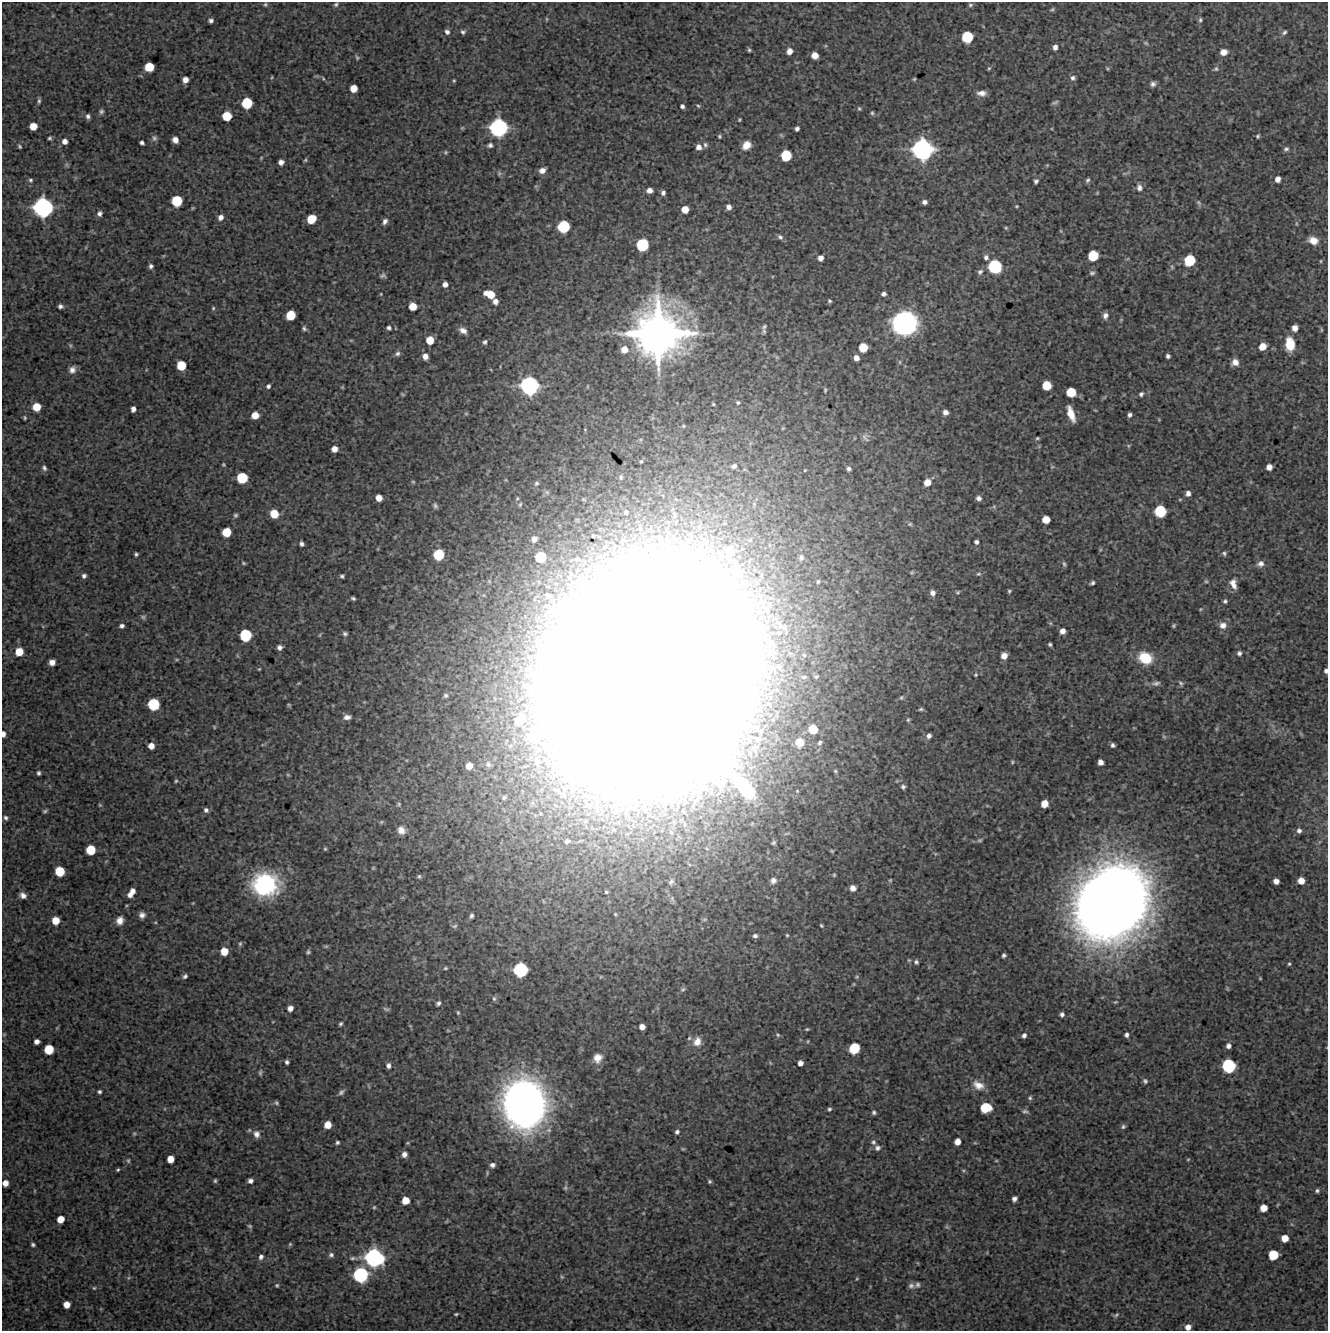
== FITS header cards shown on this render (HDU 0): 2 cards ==
NAXIS1  =                 1326 /FITS: X Dimension
NAXIS2  =                 1329 /FITS: Y Dimension

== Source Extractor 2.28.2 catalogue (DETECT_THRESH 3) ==
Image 1326 x 1329 px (HDU 0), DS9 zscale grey, 1 PNG px = 1 image px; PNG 1330 x 1333 px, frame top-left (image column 1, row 1329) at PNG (2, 2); no overlay
Background 4570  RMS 230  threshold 677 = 3 sigma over >= 5 px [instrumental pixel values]
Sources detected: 438; all 438 listed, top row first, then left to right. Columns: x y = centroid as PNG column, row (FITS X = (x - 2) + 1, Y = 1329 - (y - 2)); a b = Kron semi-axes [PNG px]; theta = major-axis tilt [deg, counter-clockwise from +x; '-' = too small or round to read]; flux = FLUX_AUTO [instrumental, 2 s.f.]
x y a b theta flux
265 4 5 4 - 2.2e+04
336 4 6 5 - 3.0e+04
970 5 6 5 - 3.1e+04
1052 9 7 5 36 2.7e+04
547 19 6 3 -89 1.6e+04
211 20 5 4 - 4.5e+04
1200 20 6 5 - 2.9e+04
447 32 6 6 - 5.2e+04
463 32 6 6 - 3.7e+04
1284 32 7 5 41 3.7e+04
967 37 8 8 - 6.4e+05
1146 43 7 5 -27 2.6e+04
1055 47 6 6 - 7.3e+04
749 50 5 4 - 2.7e+04
789 51 6 6 - 1.1e+05
1224 52 7 6 - 1.3e+05
815 55 6 6 - 1.7e+05
357 57 7 4 -58 2.4e+04
149 67 7 7 - 3.7e+05
989 68 5 4 - 2.1e+04
1107 68 4 3 - 1.9e+04
1216 69 7 7 - 3.8e+04
272 77 5 3 - 1.4e+04
323 78 5 3 - 1.6e+04
1073 78 7 6 - 5.3e+04
914 79 4 3 - 2.0e+04
185 80 5 5 - 1.1e+05
454 81 5 3 - 1.8e+04
1153 84 7 6 - 5.6e+04
353 88 6 6 - 2.0e+05
982 93 10 6 -2 1.0e+05
39 101 6 4 83 3.4e+04
247 103 8 7 - 5.9e+05
1055 103 9 4 25 3.4e+04
682 106 4 4 - 4.2e+04
698 106 6 4 -22 2.2e+04
859 109 5 5 - 2.4e+04
101 111 6 5 - 3.6e+04
872 113 5 4 - 2.6e+04
88 116 5 4 - 4.5e+04
227 116 7 7 - 3.8e+05
739 120 4 3 - 2.0e+04
33 126 6 6 - 2.2e+05
462 128 5 4 - 1.7e+04
499 128 12 12 - 1.8e+06
797 129 5 4 - 4.8e+04
781 135 7 4 -45 2.3e+04
719 136 5 5 - 2.3e+04
1258 136 5 4 - 2.5e+04
50 138 5 4 - 2.8e+04
154 138 8 7 - 4.6e+04
175 140 6 5 - 1.1e+05
65 141 6 5 - 9.3e+04
142 143 5 4 - 4.1e+04
490 145 7 6 - 4.4e+04
705 145 7 6 - 3.8e+04
746 145 9 7 46 1.9e+05
19 146 6 4 -58 2.5e+04
699 147 5 5 - 9.5e+04
922 149 16 15 - 2.5e+06
1286 149 6 5 - 3.9e+04
446 152 5 5 - 2.3e+04
786 155 8 7 - 5.6e+05
261 158 6 3 47 1.6e+04
305 160 6 4 60 2.2e+04
281 162 5 5 - 8.0e+04
67 165 8 5 -72 2.9e+04
1047 165 5 4 - 1.6e+04
542 170 8 6 23 9.1e+04
499 173 7 6 - 3.1e+04
1125 173 13 4 12 3.4e+04
1278 179 6 5 - 9.0e+04
30 180 7 6 - 3.7e+04
1088 180 6 5 - 3.4e+04
1036 181 5 4 - 3.8e+04
1139 188 10 8 -76 7.8e+04
649 190 5 5 - 9.1e+04
663 193 5 4 - 4.7e+04
1097 193 4 4 - 1.5e+04
177 201 8 7 - 5.7e+05
924 202 5 4 - 6.0e+04
1199 203 10 6 -61 3.8e+04
1016 206 4 3 - 1.7e+04
43 207 14 14 - 2.1e+06
729 207 5 5 - 7.5e+04
193 208 4 4 - 1.7e+04
685 209 6 6 - 1.9e+05
100 213 6 5 - 5.1e+04
221 217 7 6 - 7.8e+04
311 219 7 6 - 3.7e+05
385 221 8 6 62 6.2e+04
1296 224 7 3 -81 1.9e+04
563 227 8 8 - 7.4e+05
1006 228 5 4 - 2.1e+04
1061 231 6 3 -71 1.6e+04
780 237 7 6 - 4.1e+04
1313 240 11 8 -19 1.8e+05
642 245 9 8 - 7.8e+05
1093 256 8 7 - 5.2e+05
986 257 7 6 - 5.4e+04
820 258 5 5 - 9.2e+04
1127 259 6 3 18 1.6e+04
1189 260 8 7 - 6.0e+05
1321 261 4 3 - 1.4e+04
151 266 5 4 - 4.1e+04
995 266 10 10 - 1.0e+06
1172 267 7 5 -76 2.7e+04
980 272 8 6 42 4.8e+04
1092 273 6 5 - 3.5e+04
383 276 9 7 -1 4.6e+04
445 284 5 5 - 8.4e+04
381 294 4 3 - 1.5e+04
489 294 9 6 -18 3.0e+05
884 294 5 4 - 4.8e+04
495 301 6 5 - 8.6e+04
829 301 5 4 - 2.6e+04
60 306 5 4 - 4.8e+04
413 306 6 6 - 2.4e+05
213 308 5 5 - 2.1e+04
290 315 7 7 - 4.1e+05
1105 316 7 6 - 6.8e+04
1121 320 5 4 - 1.6e+04
905 323 19 17 3 3.2e+06
764 327 9 5 52 3.3e+04
304 328 6 5 - 3.8e+04
389 328 7 6 - 4.7e+04
1295 328 6 5 - 1.2e+05
1321 330 7 3 -82 1.7e+04
463 331 9 6 -31 9.0e+04
764 331 8 6 63 3.2e+04
658 333 37 36 - 1.0e+07
351 340 6 4 0 1.8e+04
430 340 7 6 - 2.6e+05
485 342 5 4 - 3.2e+04
1290 344 13 9 -86 3.2e+05
70 345 7 5 -83 2.2e+04
1262 346 6 6 - 2.0e+05
863 347 7 6 - 3.3e+05
1217 348 6 4 17 1.9e+04
624 349 7 7 - 1.5e+05
397 353 8 6 37 5.0e+04
425 356 6 6 - 1.1e+05
1168 356 4 4 - 4.4e+04
856 358 6 5 - 9.4e+04
900 362 6 4 -89 2.2e+04
1235 362 7 7 - 1.1e+05
181 365 7 7 - 3.9e+05
72 370 8 7 - 8.7e+04
1047 385 7 7 - 3.8e+05
268 386 5 4 - 4.1e+04
529 386 13 13 - 1.9e+06
342 387 5 4 - 1.6e+04
825 390 6 4 89 2.1e+04
1071 392 7 7 - 4.1e+05
402 394 4 2 - 1.7e+04
1141 394 6 5 - 3.9e+04
738 402 4 4 - 2.1e+04
713 404 3 3 - 1.6e+04
36 407 6 6 - 2.9e+05
133 409 5 4 - 7.9e+04
1095 410 4 3 - 1.2e+04
945 412 5 5 - 7.6e+04
466 414 5 5 - 2.1e+04
1071 414 14 5 -71 2.3e+05
255 415 6 6 - 2.0e+05
1130 415 5 4 - 4.3e+04
25 418 5 4 - 2.1e+04
1159 420 5 3 - 1.3e+04
865 437 12 9 -60 6.3e+04
1037 438 5 4 - 2.2e+04
1128 446 5 4 - 1.8e+04
334 449 5 5 - 1.2e+05
641 461 4 3 - 1.9e+04
223 465 4 3 - 1.7e+04
734 466 5 4 - 4.5e+04
1052 467 5 3 - 1.5e+04
1269 467 5 5 - 1.2e+05
44 468 7 6 - 4.6e+04
849 469 5 5 - 4.1e+04
805 470 4 3 - 1.5e+04
621 477 7 5 90 2.7e+04
242 478 8 8 - 5.8e+05
506 480 6 4 -71 1.5e+04
413 482 5 4 - 1.8e+04
927 482 6 6 - 1.7e+05
536 483 7 6 - 3.7e+04
1188 493 5 5 - 7.2e+04
379 498 6 5 - 1.6e+05
979 498 6 6 - 6.5e+04
520 504 6 4 63 2.4e+04
435 506 6 4 -65 3.6e+04
994 507 6 5 - 2.7e+04
1160 511 8 8 - 7.0e+05
626 512 5 4 - 2.6e+04
274 514 7 7 - 3.1e+05
235 515 6 5 - 3.0e+04
1046 519 6 6 - 2.3e+05
910 524 6 5 - 2.7e+04
227 532 7 6 - 3.8e+05
593 536 3 3 - 2.0e+04
534 539 7 6 - 8.5e+04
976 542 4 4 - 4.9e+04
301 544 5 4 - 4.6e+04
1100 550 6 4 71 1.9e+04
662 551 14 11 -54 2.6e+05
730 552 27 17 85 6.8e+05
1224 553 6 5 - 3.4e+04
136 554 4 3 - 2.9e+04
439 555 8 7 - 5.5e+05
540 557 8 7 - 5.2e+05
801 558 7 5 77 3.7e+04
577 559 11 8 -16 1.0e+05
244 563 5 4 - 2.0e+04
1064 564 7 4 -67 2.9e+04
1260 564 10 8 12 8.3e+04
912 572 5 4 - 2.1e+04
978 574 7 5 14 3.1e+04
84 576 5 4 - 4.5e+04
342 576 4 4 - 3.2e+04
818 581 4 3 - 1.9e+04
1206 581 5 4 - 2.2e+04
1233 582 11 8 40 9.4e+04
1092 583 5 3 - 3.6e+04
1234 586 10 7 -53 9.7e+04
1009 591 4 3 - 2.3e+04
958 592 5 4 - 2.3e+04
933 593 5 5 - 6.3e+04
548 595 9 6 -3 4.6e+04
353 598 5 4 - 3.1e+04
1225 601 4 4 - 3.2e+04
1201 609 5 4 - 1.7e+04
143 617 7 5 -11 3.1e+04
1050 623 6 5 - 2.2e+04
1174 625 4 4 - 2.3e+04
1223 625 10 9 - 1.2e+05
122 626 5 4 - 4.6e+04
784 627 17 9 -69 1.4e+05
1062 631 6 5 - 9.9e+04
345 634 6 5 - 3.7e+04
245 635 8 8 - 7.3e+05
1050 644 4 3 - 2.7e+04
280 647 5 5 - 6.1e+04
19 652 7 7 - 2.8e+05
1239 653 5 5 - 4.4e+04
1004 656 6 5 - 1.3e+05
1145 658 14 11 -23 5.3e+05
177 660 7 3 0 1.9e+04
52 662 5 5 - 1.2e+05
259 669 4 4 - 1.5e+04
1326 671 4 3 - 4.0e+04
976 675 5 4 - 1.9e+04
804 677 7 5 1 3.3e+04
650 678 160 139 74 1.5e+08
1156 683 12 6 3 6.1e+04
1181 683 8 6 -60 3.7e+04
446 695 5 5 - 3.3e+04
901 697 6 5 - 2.4e+04
153 704 8 8 - 7.0e+05
289 705 4 3 - 1.8e+04
921 709 5 3 - 2.6e+04
347 717 9 6 9 7.8e+04
908 720 5 4 - 2.4e+04
520 721 7 5 37 1.3e+05
214 727 4 3 - 1.5e+04
1134 728 5 3 - 1.1e+04
813 729 7 6 - 3.3e+05
1216 729 7 4 90 2.2e+04
3 734 5 3 - 6.8e+04
533 736 8 8 - 4.2e+05
929 736 7 6 - 6.4e+04
1164 737 8 5 -53 2.5e+04
799 742 8 8 - 1.6e+05
820 743 5 4 - 3.0e+04
1113 745 4 4 - 4.2e+04
151 746 5 5 - 1.3e+05
1012 762 5 4 - 2.0e+04
1100 762 5 5 - 9.4e+04
488 764 8 6 -65 3.9e+04
469 766 5 5 - 1.5e+05
835 771 5 4 - 1.8e+04
39 773 4 3 - 3.4e+04
288 775 5 5 - 1.9e+04
176 781 5 4 - 2.1e+04
903 787 6 5 - 3.5e+04
504 797 9 7 34 5.4e+04
399 804 5 5 - 2.2e+04
1044 804 6 6 - 2.2e+05
100 805 5 5 - 1.9e+04
206 810 6 5 - 4.9e+04
45 811 5 3 - 2.6e+04
6 818 5 4 - 3.5e+04
381 822 5 4 - 1.9e+04
401 830 9 8 - 1.2e+05
1299 831 5 5 - 4.6e+04
980 840 7 5 15 2.6e+04
567 841 7 6 - 4.6e+04
773 843 6 5 - 2.9e+04
325 849 4 3 - 2.0e+04
91 850 7 7 - 4.1e+05
832 851 4 3 - 1.8e+04
60 871 7 7 - 4.5e+05
834 875 5 4 - 1.9e+04
419 876 6 5 - 2.8e+04
890 880 5 4 - 1.8e+04
773 881 8 7 - 7.2e+04
1276 881 5 5 - 1.0e+05
1301 881 6 5 - 1.7e+05
671 882 9 6 57 4.7e+04
265 884 27 23 -2 1.7e+06
853 888 6 6 - 8.7e+04
132 891 8 5 56 1.1e+05
606 892 6 5 - 2.6e+04
23 895 6 5 - 7.1e+04
130 895 6 4 54 6.2e+04
193 903 4 3 - 1.2e+04
1112 903 60 50 54 2.8e+07
615 914 4 4 - 1.8e+04
142 915 6 6 - 7.2e+04
471 916 6 5 - 4.2e+04
56 920 6 6 - 2.4e+05
120 920 8 7 - 1.1e+05
821 925 5 4 - 2.0e+04
454 926 8 5 4 3.5e+04
787 935 5 4 - 1.9e+04
755 936 6 5 - 4.1e+04
240 944 6 4 74 2.5e+04
326 946 7 4 5 2.2e+04
224 951 6 6 - 2.4e+05
308 952 5 4 - 2.9e+04
1004 955 4 4 - 3.5e+04
909 960 5 4 - 1.8e+04
916 962 6 6 - 3.6e+04
1289 964 5 4 - 2.1e+04
327 967 6 4 -71 1.9e+04
445 968 5 4 - 2.2e+04
520 970 10 9 - 1.1e+06
185 976 6 5 - 3.6e+04
1260 978 4 3 - 1.4e+04
854 984 4 3 - 1.5e+04
683 989 7 6 - 3.0e+04
918 998 5 5 - 1.8e+04
494 999 7 5 -90 3.1e+04
438 1003 6 5 - 3.9e+04
290 1008 7 6 - 8.8e+04
386 1009 9 5 -11 3.1e+04
458 1013 5 4 - 2.1e+04
1062 1014 4 4 - 4.9e+04
340 1024 5 4 - 3.0e+04
642 1027 5 5 - 1.1e+05
807 1029 5 3 - 1.9e+04
448 1030 5 3 - 1.3e+04
4 1034 6 4 1 1.4e+04
778 1035 7 5 -34 2.9e+04
1024 1035 6 5 - 5.1e+04
1126 1035 5 4 - 4.6e+04
689 1038 6 5 - 2.5e+04
697 1041 11 9 64 1.6e+05
808 1041 5 3 - 1.6e+04
37 1042 5 5 - 7.5e+04
1228 1046 5 5 - 5.9e+04
854 1048 8 7 - 5.7e+05
49 1049 7 7 - 4.2e+05
598 1058 11 10 - 1.6e+05
287 1062 4 4 - 3.9e+04
800 1063 5 5 - 7.7e+04
388 1066 6 5 - 6.0e+04
1228 1066 9 9 - 9.7e+05
638 1070 7 5 36 2.7e+04
260 1073 7 4 88 2.7e+04
1145 1081 6 5 - 3.6e+04
978 1085 17 11 -28 1.9e+05
368 1086 8 3 -71 2.0e+04
99 1092 4 3 - 3.2e+04
341 1092 9 5 40 4.6e+04
1030 1098 6 5 - 3.0e+04
276 1103 5 4 - 2.7e+04
524 1104 40 33 -83 1.0e+07
986 1108 8 7 - 5.3e+05
829 1109 4 4 - 2.7e+04
1025 1111 9 4 -8 3.5e+04
874 1112 4 4 - 3.2e+04
328 1125 6 6 - 1.9e+05
1123 1126 6 5 - 3.3e+04
677 1132 5 4 - 4.1e+04
134 1133 6 4 69 2.2e+04
257 1134 9 7 -80 8.3e+04
337 1142 4 4 - 3.0e+04
873 1142 7 6 - 4.0e+04
957 1142 6 5 - 1.3e+05
408 1143 4 4 - 1.8e+04
975 1143 6 3 -18 1.5e+04
877 1148 7 6 - 5.1e+04
683 1149 5 4 - 1.8e+04
404 1154 6 5 - 7.8e+04
170 1159 6 5 - 1.9e+05
1188 1159 4 4 - 1.5e+04
128 1161 6 5 - 2.6e+04
996 1161 5 3 - 1.2e+04
492 1165 6 5 - 5.6e+04
118 1170 4 3 - 2.1e+04
963 1170 5 3 - 1.8e+04
487 1173 7 4 78 2.1e+04
215 1181 5 4 - 2.5e+04
250 1181 5 5 - 6.2e+04
709 1181 4 4 - 2.6e+04
5 1183 5 5 - 1.2e+05
565 1188 7 6 - 3.5e+04
34 1191 5 3 - 1.2e+04
1317 1191 5 4 - 3.1e+04
1014 1199 5 4 - 5.7e+04
405 1200 6 6 - 2.2e+05
374 1207 5 4 - 1.9e+04
1263 1208 6 6 - 1.9e+05
60 1219 6 5 - 1.9e+05
446 1221 5 3 - 1.5e+04
250 1226 6 4 -40 2.6e+04
947 1227 7 4 -44 2.3e+04
1285 1238 6 6 - 1.9e+05
33 1244 4 3 - 3.1e+04
290 1244 5 5 - 2.0e+04
331 1255 6 6 - 4.2e+04
1273 1255 7 7 - 4.4e+05
261 1257 7 6 - 5.2e+04
353 1258 12 5 -4 4.4e+04
374 1258 15 13 -20 2.0e+06
361 1275 11 11 - 1.2e+06
562 1277 5 4 - 2.1e+04
128 1278 6 4 71 2.1e+04
857 1278 5 3 - 1.5e+04
277 1285 5 4 - 2.1e+04
918 1285 7 6 - 3.9e+04
911 1286 8 7 - 5.0e+04
94 1288 4 4 - 1.9e+04
67 1305 6 5 - 1.6e+05
456 1314 4 3 - 1.9e+04
1116 1315 8 4 32 2.7e+04
897 1316 6 4 -45 1.6e+04
1188 1327 5 5 - 9.5e+04
At the frame edge (FLAGS 8, measured only in part): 4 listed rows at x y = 1326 671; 3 734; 5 1183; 1188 1327

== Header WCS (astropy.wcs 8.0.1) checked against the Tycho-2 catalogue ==
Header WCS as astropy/WCSLIB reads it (CRVAL/CRPIX/CD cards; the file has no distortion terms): RA---TAN/DEC--TAN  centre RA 12:30:48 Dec +12:24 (187.70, +12.39 deg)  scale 1.01 arcsec/px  FOV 22.3' x 22.3'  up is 0 deg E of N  parity normal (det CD < 0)
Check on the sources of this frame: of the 60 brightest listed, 5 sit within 2.0 arcsec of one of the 7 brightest Tycho-2 stars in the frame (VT <= 12.11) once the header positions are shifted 0.90 arcsec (0.27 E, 0.86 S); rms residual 1.03 arcsec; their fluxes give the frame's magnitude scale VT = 27.52 - 2.5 log10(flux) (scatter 0.34 mag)
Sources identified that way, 4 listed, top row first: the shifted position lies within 2.0 arcsec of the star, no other Tycho-2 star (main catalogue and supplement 1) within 4.0 arcsec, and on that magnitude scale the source's flux lands within +1.5 / -3 mag of the star's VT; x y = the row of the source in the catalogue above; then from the Tycho-2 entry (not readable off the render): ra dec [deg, ICRS J2000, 3 dp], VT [Tycho-2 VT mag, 2 dp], TYC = Tycho-2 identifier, HIP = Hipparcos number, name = IAU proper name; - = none
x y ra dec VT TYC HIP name
499 128 187.750 +12.544 12.11 880-361-1 - -
922 149 187.628 +12.539 11.18 880-598-1 - -
43 207 187.881 +12.521 11.71 880-765-1 - -
658 333 187.704 +12.487 8.75 877-335-1 61051 -